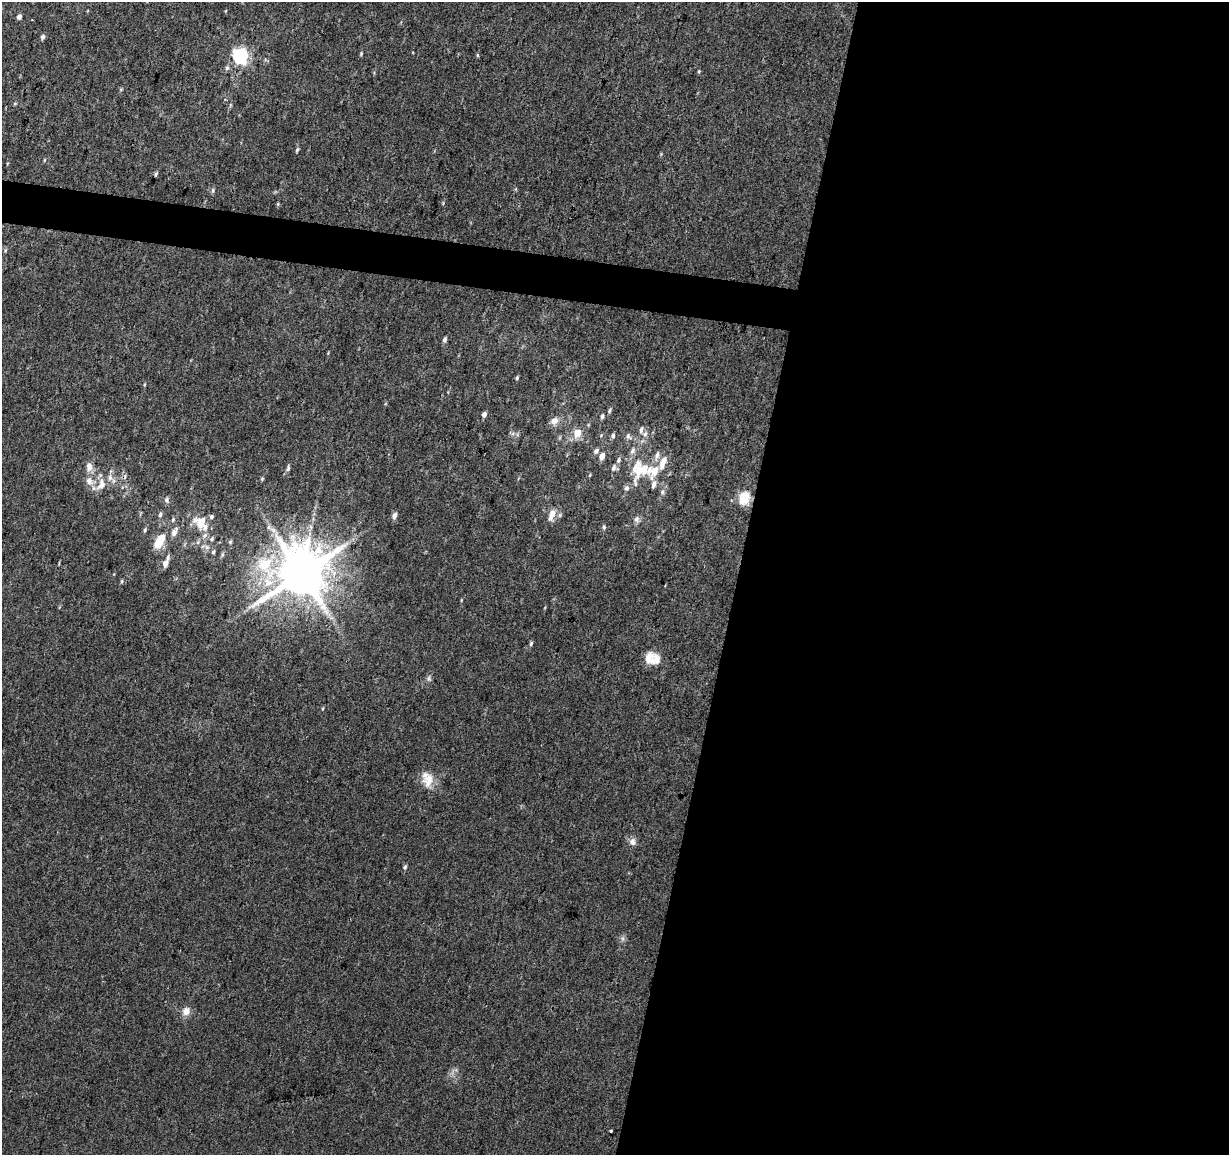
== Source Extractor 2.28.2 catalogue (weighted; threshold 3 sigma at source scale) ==
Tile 12 of 4 x 4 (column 4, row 3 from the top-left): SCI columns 3692-4918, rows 1438-2590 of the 4918 x 5121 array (HDU 1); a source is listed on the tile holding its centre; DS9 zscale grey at full resolution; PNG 1231 x 1157 px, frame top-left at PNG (2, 2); no overlay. Shown black and unused: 42% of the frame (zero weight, under 3 of 4 exposures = <1% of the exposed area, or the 3 px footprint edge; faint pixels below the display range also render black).
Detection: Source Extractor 2.28.2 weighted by HDU 2 'WHT'; one run over the whole footprint, this tile lists its part. Background 0.0277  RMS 0.0038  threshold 0.0169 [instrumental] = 3 sigma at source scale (4.5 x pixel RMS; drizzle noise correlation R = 1.50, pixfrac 1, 0.0396/0.0396 arcsec/px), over >= 5 px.
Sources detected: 74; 1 inside a brighter object's white glare — not listed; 9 inside a brighter listed object's ellipse — not listed separately; the other 64 listed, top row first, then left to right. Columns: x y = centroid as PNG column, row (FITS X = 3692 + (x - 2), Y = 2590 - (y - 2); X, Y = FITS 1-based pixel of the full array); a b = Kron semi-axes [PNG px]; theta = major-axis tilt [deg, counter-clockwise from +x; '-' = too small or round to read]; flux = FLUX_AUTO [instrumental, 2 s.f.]
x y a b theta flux
19 17 5 4 - 1.6
43 37 6 5 - 1.1
477 55 5 3 - 0.42
240 56 7 6 - 89
227 68 7 5 68 0.82
699 71 5 4 - 0.37
297 150 6 3 70 0.63
44 160 5 3 - 0.35
156 174 5 3 - 0.56
213 190 7 5 89 0.75
444 340 6 4 75 1
517 378 5 4 - 0.56
609 411 7 4 71 0.66
484 414 6 5 - 1.4
602 416 6 4 81 0.84
554 421 12 10 29 2.4
577 433 7 6 - 5
645 434 7 7 - 1.3
613 436 6 5 - 0.91
628 436 9 7 -40 1.4
596 451 7 6 - 1.2
602 456 8 6 70 2.3
618 460 8 6 66 0.98
89 467 12 8 -82 2.8
288 468 9 5 80 0.9
613 468 9 6 70 1.4
637 471 34 14 86 11
654 471 20 16 45 8.9
262 479 5 4 - 0.44
89 481 13 10 -62 3.5
101 484 19 12 69 5.6
662 492 6 6 - 0.82
744 498 6 5 - 32
167 500 7 6 - 1.1
160 515 7 5 85 0.9
552 515 15 7 67 3.3
560 515 6 4 72 0.62
394 516 7 5 71 1.8
211 517 6 5 - 0.8
636 519 9 7 72 1.4
173 520 6 5 - 0.68
201 522 8 7 - 9.2
269 527 7 4 71 0.67
604 527 6 5 - 0.63
145 530 6 4 70 0.6
174 532 12 7 62 2
205 535 9 5 46 1.2
161 539 6 5 - 8.5
212 539 6 4 69 0.57
230 542 5 5 - 0.49
206 547 7 4 -71 0.87
213 552 6 4 63 0.56
165 563 8 6 71 2.2
301 574 15 14 - 2200
122 581 6 4 83 0.51
531 644 7 4 64 0.65
652 658 18 14 -11 5.8
429 679 8 5 -84 0.95
428 780 19 14 73 5.9
632 841 10 9 - 1.8
405 867 6 5 - 0.71
622 939 7 4 72 0.83
186 1011 9 8 - 3.1
611 1131 3 3 - 1.7
Overlapping masked pixels (flux is a lower limit): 1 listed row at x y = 101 484